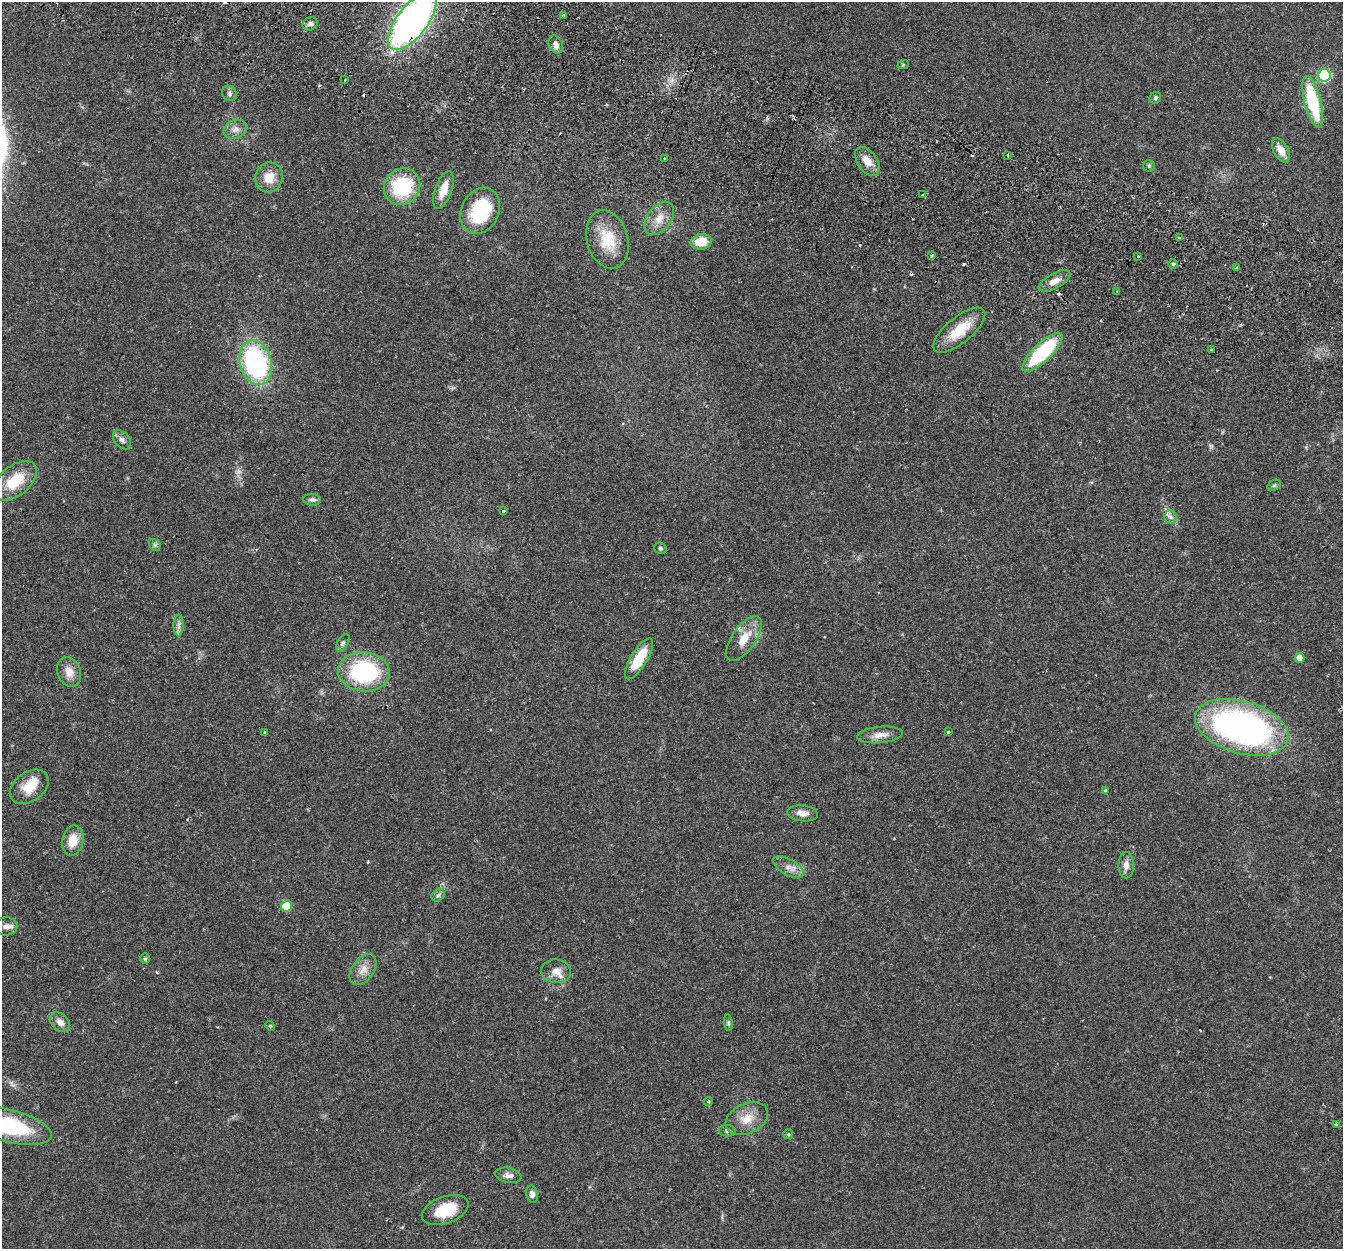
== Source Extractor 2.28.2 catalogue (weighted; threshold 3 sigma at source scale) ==
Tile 11 of 4 x 4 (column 3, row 3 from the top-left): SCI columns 2707-4047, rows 1437-2683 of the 5415 x 5496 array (HDU 1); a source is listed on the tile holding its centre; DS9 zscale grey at full resolution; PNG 1345 x 1251 px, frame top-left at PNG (2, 2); each listed source drawn as its Kron ellipse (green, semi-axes under 4 px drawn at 4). Shown black and unused: <1% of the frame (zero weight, under 2 of 3 exposures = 3% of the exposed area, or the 3 px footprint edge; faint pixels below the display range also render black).
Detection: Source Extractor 2.28.2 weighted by HDU 2 'WHT'; one run over the whole footprint, this tile lists its part. Background 0.0604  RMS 0.0078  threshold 0.0353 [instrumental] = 3 sigma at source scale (4.5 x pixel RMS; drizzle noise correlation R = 1.50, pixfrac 1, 0.05/0.05 arcsec/px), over >= 5 px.
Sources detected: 92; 1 too faint to see at this stretch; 12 cosmic-ray / hot-pixel residue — neither listed nor drawn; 1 inside a brighter listed object's ellipse — not listed separately; the other 78 listed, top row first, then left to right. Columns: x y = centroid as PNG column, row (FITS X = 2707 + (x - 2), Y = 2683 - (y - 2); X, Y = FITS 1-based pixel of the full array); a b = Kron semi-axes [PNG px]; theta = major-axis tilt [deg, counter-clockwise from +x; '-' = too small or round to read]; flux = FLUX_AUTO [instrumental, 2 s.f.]
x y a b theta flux
564 15 3 3 - 0.65
412 21 34 15 52 330
310 24 8 6 26 2.3
556 44 9 6 -64 3.4
903 65 6 3 19 0.79
1324 75 6 6 - 73
345 80 3 2 - 1
229 93 8 7 - 2
1155 98 6 5 - 1.5
1313 102 26 8 -76 53
235 129 12 9 21 5
1281 150 13 7 -60 8.5
1007 155 3 2 - 1.7
664 158 2 2 - 0.85
867 161 16 9 -55 8.7
1149 166 6 5 - 1.3
269 177 15 13 72 11
402 187 19 17 45 50
443 190 20 8 71 12
922 195 3 3 - 3.6
480 211 24 18 64 47
659 219 19 12 53 10
1179 238 3 3 - 1.3
607 240 30 20 -75 26
701 242 10 7 11 14
931 255 3 3 - 1.3
1138 256 3 3 - 1.7
1173 264 4 4 - 1.3
1236 268 3 3 - 2
1055 281 17 7 28 6.3
1117 291 3 2 - 1.2
959 330 32 13 39 22
1211 350 3 3 - 1.3
1043 352 26 9 44 65
256 363 23 16 -74 120
122 440 11 7 -48 3.1
15 481 25 15 39 25
1274 485 7 5 30 1.3
312 500 9 6 -5 2.2
503 511 3 3 - 1.4
1171 517 7 6 - 2.5
155 545 7 5 -45 1.5
660 548 6 5 - 1.5
179 626 11 5 -89 3.2
744 639 26 11 55 15
343 643 10 5 58 1.9
1299 658 5 5 - 7.4
639 659 23 8 59 25
69 672 15 11 -70 8.2
364 672 26 19 -6 82
1242 727 48 26 -16 250
265 732 3 3 - 2
948 732 3 3 - 2.3
880 735 23 8 5 7.1
29 787 21 14 37 16
1105 790 4 3 - 0.94
802 813 15 8 -6 6.2
73 840 15 10 78 12
1126 865 13 7 90 5.2
788 867 17 8 -30 5.9
438 895 7 5 45 2
287 906 5 5 - 26
6 926 11 9 3 3.7
145 959 5 5 - 1.1
363 970 17 10 55 7.4
556 971 15 11 -6 7.2
60 1022 11 8 -46 4.9
728 1023 8 4 -82 1.4
270 1026 5 4 - 0.9
708 1101 5 3 - 0.99
747 1119 22 15 24 13
1336 1124 3 3 - 1.4
9 1126 43 16 -14 72
727 1131 8 6 -8 1.9
788 1134 5 4 - 1.1
508 1175 13 7 -11 3.8
532 1194 8 6 -78 3.2
445 1210 24 13 19 23
Overlapping masked pixels (flux is a lower limit): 2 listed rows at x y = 412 21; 9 1126
Isophote crosses this tile's border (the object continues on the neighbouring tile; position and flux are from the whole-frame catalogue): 2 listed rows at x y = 412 21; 9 1126